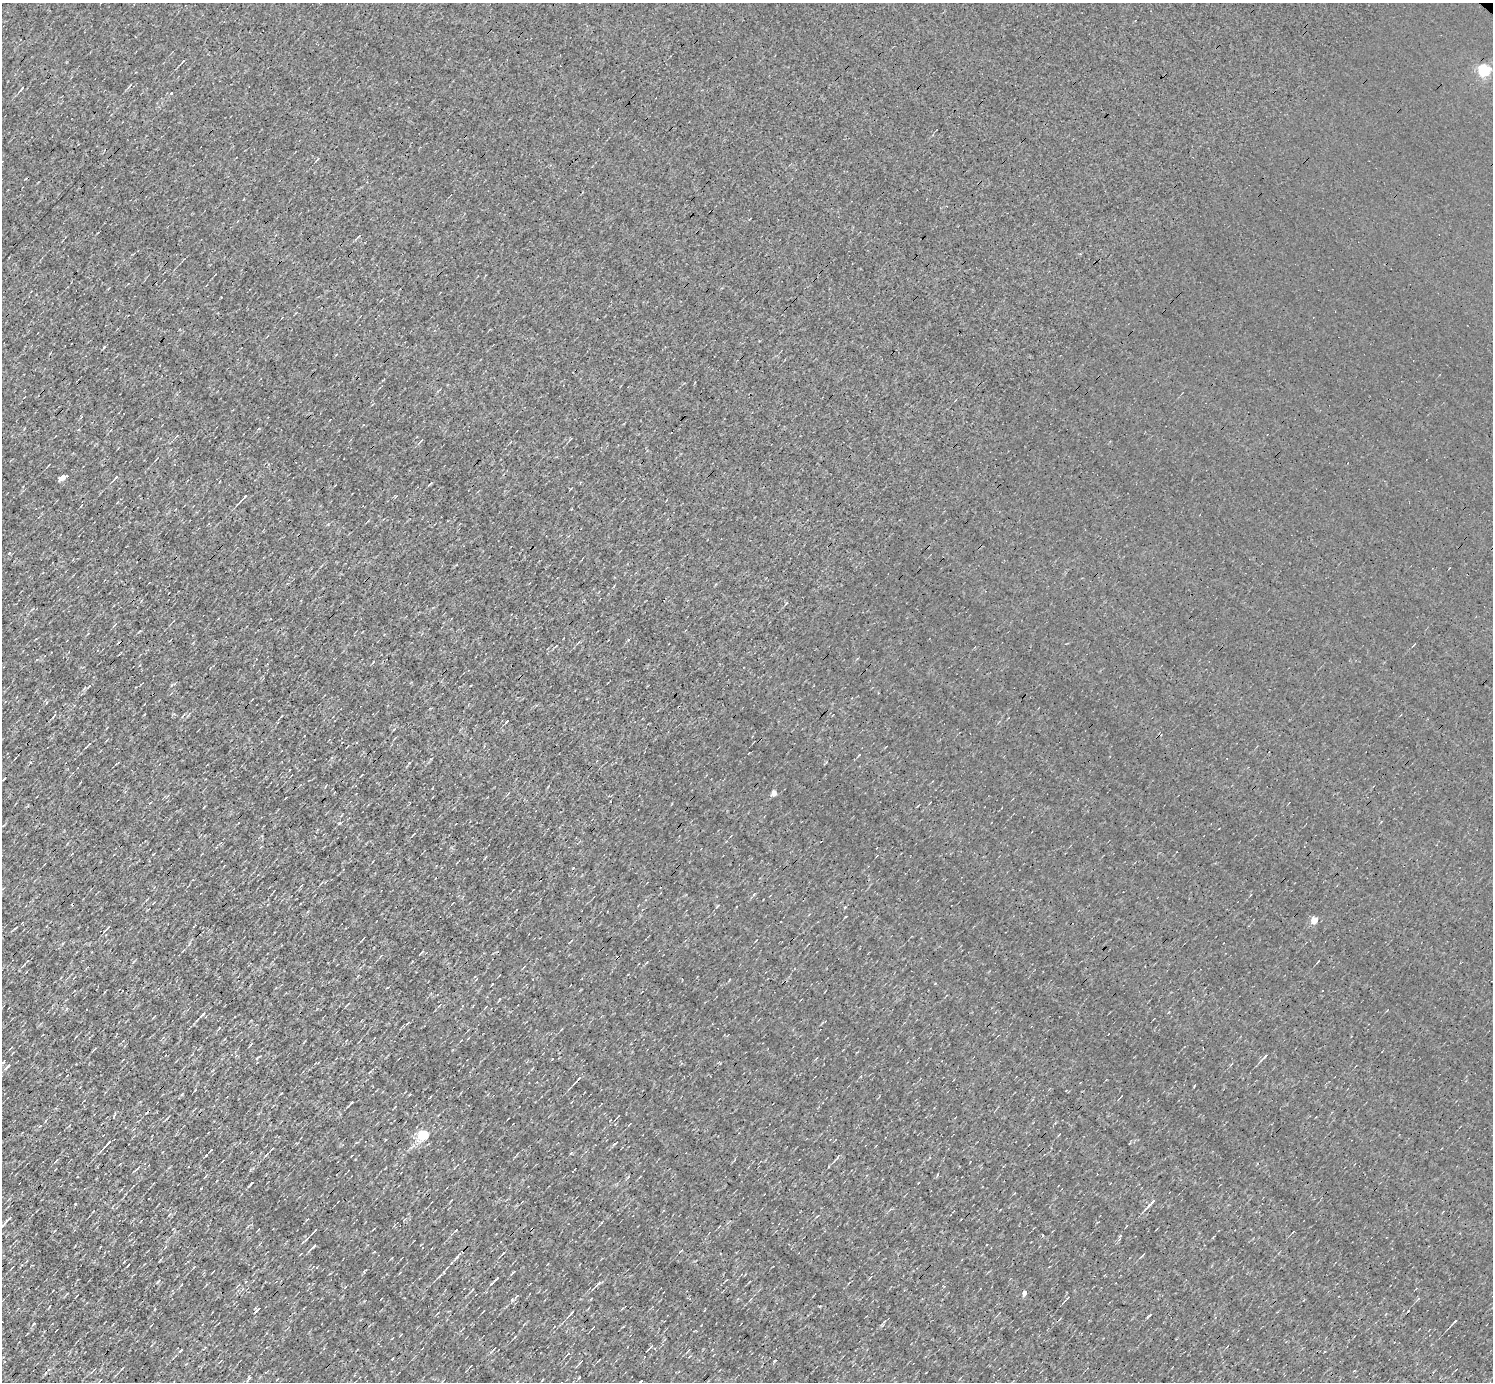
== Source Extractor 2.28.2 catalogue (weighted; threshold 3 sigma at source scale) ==
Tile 7 of 4 x 4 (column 3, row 2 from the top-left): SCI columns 2982-4472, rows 3056-4435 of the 5962 x 5967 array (HDU 1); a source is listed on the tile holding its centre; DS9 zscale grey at full resolution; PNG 1495 x 1384 px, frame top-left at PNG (2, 3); no overlay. Shown black and unused: <1% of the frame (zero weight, under 3 of 4 exposures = <1% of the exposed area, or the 3 px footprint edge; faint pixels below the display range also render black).
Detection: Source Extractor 2.28.2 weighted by HDU 2 'WHT'; one run over the whole footprint, this tile lists its part. Background 8.55e-04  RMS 0.047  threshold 0.212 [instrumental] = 3 sigma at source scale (4.5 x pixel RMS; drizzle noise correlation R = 1.50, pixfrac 1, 0.05/0.05 arcsec/px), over >= 5 px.
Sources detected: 86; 3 cosmic-ray / hot-pixel residue — not listed; the other 83 listed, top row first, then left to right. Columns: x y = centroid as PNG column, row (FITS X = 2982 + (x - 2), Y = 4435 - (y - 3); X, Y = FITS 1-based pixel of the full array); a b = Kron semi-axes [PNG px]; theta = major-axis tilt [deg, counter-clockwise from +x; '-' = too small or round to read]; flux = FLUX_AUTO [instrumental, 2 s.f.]
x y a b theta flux
183 61 5 2 - 4.9
1484 71 5 5 - 600
22 88 6 2 51 6.9
171 93 3 2 - 3.4
221 297 3 2 - 7.5
421 441 6 3 49 5.4
62 477 7 3 39 240
116 477 7 3 49 7.4
430 483 6 3 41 5.4
244 497 13 2 45 14
786 603 5 3 - 4.4
628 640 4 3 - 3.7
556 646 3 2 - 2.7
373 662 5 3 - 3.8
84 688 8 3 46 6.6
507 721 4 2 - 4.9
89 744 7 3 45 6.3
4 779 5 2 - 5
774 793 4 4 - 40
845 907 4 4 - 3.8
517 909 3 2 - 3.3
1314 920 4 4 - 99
108 927 5 3 - 5.4
381 956 6 2 45 4
387 988 4 2 - 3.9
202 1014 6 3 47 12
408 1023 6 3 38 4.8
562 1029 4 2 - 3.6
251 1044 4 2 - 4.8
95 1048 5 3 - 4.3
1264 1057 10 3 46 10
257 1058 5 3 - 4.8
3 1062 5 3 - 5.2
7 1066 10 3 43 9.8
67 1075 4 2 - 4.1
578 1079 9 3 46 11
281 1093 5 2 - 3.3
351 1102 7 2 48 8.3
147 1112 6 3 53 5
618 1116 5 2 - 3.3
630 1124 5 2 - 3.2
423 1135 5 5 - 450
108 1143 11 3 46 14
615 1144 9 2 41 5.7
272 1149 4 2 - 4.5
211 1150 4 2 - 5.8
571 1153 6 3 44 5
206 1155 4 3 - 4.4
837 1158 10 3 49 8.6
251 1184 7 2 43 7.8
1152 1203 15 3 44 24
75 1204 3 2 - 4.7
9 1219 9 3 43 14
314 1231 8 2 49 6.6
1120 1236 6 3 70 6.1
313 1246 10 3 47 11
681 1251 5 2 - 3.9
503 1253 6 3 52 5.6
1143 1255 8 2 46 5.1
456 1258 13 4 43 13
124 1262 3 2 - 4.8
194 1267 5 2 - 3.8
514 1272 6 3 35 5.3
495 1280 13 2 43 9.9
246 1281 3 2 - 4.5
598 1284 9 4 44 10
1024 1293 5 4 - 20
517 1296 8 4 47 8.2
1067 1298 4 2 - 3.5
483 1311 4 2 - 3.7
571 1313 8 2 46 10
1150 1315 10 2 49 5.2
1454 1322 8 2 45 8.7
392 1338 3 2 - 3.1
651 1346 6 3 53 4.7
205 1347 4 3 - 4.8
568 1354 5 3 - 4.4
775 1360 4 2 - 3.5
581 1362 6 2 45 3.9
249 1377 6 4 -87 7.1
579 1378 4 3 - 4.9
277 1379 3 2 - 3.3
640 1382 5 3 - 4.7
Isophote crosses this tile's border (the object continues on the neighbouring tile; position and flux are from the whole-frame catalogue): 1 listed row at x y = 640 1382
Unlisted compact peaks at least as high as the median listed source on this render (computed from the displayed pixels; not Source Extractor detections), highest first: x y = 104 347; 34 1324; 339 823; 444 1272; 256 1311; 819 1306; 182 1094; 157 1282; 717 906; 492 984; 364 1272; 1194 1086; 181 1350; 431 759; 720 1063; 67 1009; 155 1309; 552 1059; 189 944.